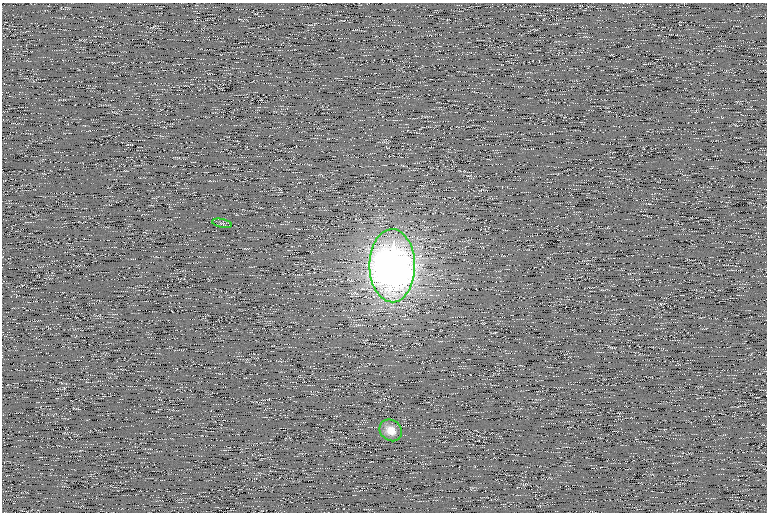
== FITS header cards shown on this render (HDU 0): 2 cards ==
NAXIS1  =                  765 /
NAXIS2  =                  510 /

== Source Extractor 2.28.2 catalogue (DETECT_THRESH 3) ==
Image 765 x 510 px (HDU 0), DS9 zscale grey, 1 PNG px = 1 image px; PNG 769 x 514 px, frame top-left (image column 1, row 510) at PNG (2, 3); each listed source drawn as its Kron ellipse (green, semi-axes under 4 px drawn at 4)
Background 101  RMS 8.4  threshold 25.2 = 3 sigma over >= 5 px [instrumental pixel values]
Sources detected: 3; all 3 listed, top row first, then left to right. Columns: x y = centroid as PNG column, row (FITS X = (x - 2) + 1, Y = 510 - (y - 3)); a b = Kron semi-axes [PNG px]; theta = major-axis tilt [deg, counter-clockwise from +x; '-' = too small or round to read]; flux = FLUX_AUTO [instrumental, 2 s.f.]
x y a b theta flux
222 223 10 3 -11 900
392 266 36 23 -89 690000
391 430 12 10 -40 6700